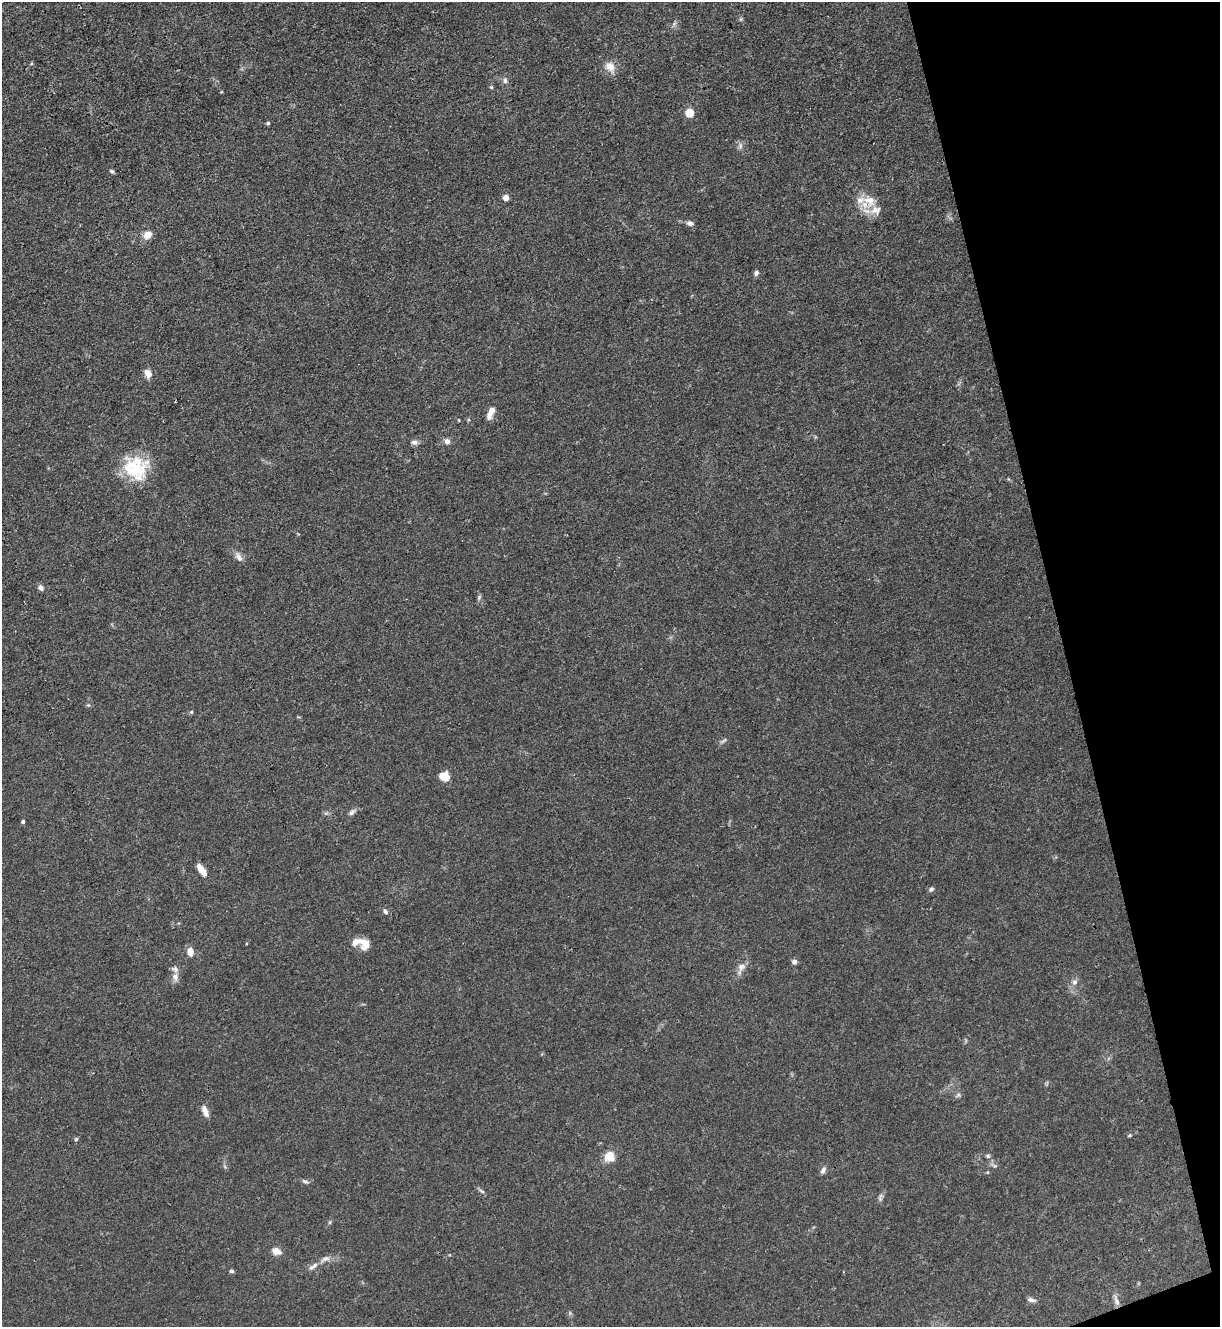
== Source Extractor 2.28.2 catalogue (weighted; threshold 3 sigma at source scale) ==
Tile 12 of 4 x 4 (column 4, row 3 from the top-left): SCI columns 3799-5016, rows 1328-2652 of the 5287 x 5305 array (HDU 1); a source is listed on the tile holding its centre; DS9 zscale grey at full resolution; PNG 1222 x 1329 px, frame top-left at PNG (2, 2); no overlay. Shown black and unused: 13% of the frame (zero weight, under 3 of 4 exposures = <1% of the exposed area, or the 3 px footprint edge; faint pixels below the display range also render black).
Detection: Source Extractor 2.28.2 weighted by HDU 2 'WHT'; one run over the whole footprint, this tile lists its part. Background 0.0304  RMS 0.0027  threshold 0.012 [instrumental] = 3 sigma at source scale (4.5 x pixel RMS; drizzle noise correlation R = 1.50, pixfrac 1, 0.05/0.05 arcsec/px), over >= 5 px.
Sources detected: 61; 5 inside a brighter listed object's ellipse — not listed separately; the other 56 listed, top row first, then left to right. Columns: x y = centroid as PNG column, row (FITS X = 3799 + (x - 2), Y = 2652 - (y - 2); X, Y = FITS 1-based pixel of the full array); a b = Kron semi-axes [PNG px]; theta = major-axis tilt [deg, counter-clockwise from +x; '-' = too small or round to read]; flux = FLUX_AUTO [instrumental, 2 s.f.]
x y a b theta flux
741 19 6 4 71 0.34
674 24 7 5 47 0.58
610 67 17 11 -49 2.8
505 81 8 6 89 0.75
491 87 5 5 - 0.32
690 113 5 5 - 9.4
268 123 4 4 - 0.4
740 146 8 6 89 0.87
112 171 6 4 -27 0.51
506 198 4 4 - 2.9
870 200 22 15 -28 5.1
690 223 9 6 -8 1
147 235 10 8 32 2.6
756 273 7 6 - 0.74
148 373 10 7 -57 2
490 413 15 6 66 2.2
447 441 7 7 - 1.2
414 442 8 6 -3 0.98
134 468 33 27 -1 13
239 557 15 7 -59 1.4
41 588 7 6 - 1.1
479 597 7 5 70 0.51
88 705 5 5 - 0.41
191 712 5 4 - 0.41
723 741 11 4 40 0.57
444 776 12 9 -19 3.3
352 812 10 6 44 0.91
23 822 4 4 - 0.52
200 868 8 6 -60 2.1
931 889 7 5 29 0.54
385 911 7 5 -31 0.64
364 943 14 10 -59 3
190 952 10 7 -79 2.1
794 962 6 6 - 0.89
741 967 13 9 54 1.8
175 977 9 8 - 1.5
1074 982 8 7 - 1
958 1095 6 6 - 0.58
205 1111 13 6 -68 1.9
1129 1135 6 4 20 0.29
76 1139 5 4 - 0.45
988 1156 6 5 - 0.49
610 1157 10 9 - 4.4
994 1165 11 3 -26 0.57
823 1170 10 6 62 0.9
305 1182 10 5 -21 0.66
481 1191 9 4 -28 0.57
880 1197 13 5 75 0.76
330 1222 6 4 71 0.33
276 1251 9 7 -20 2.3
325 1259 15 7 21 1.5
313 1266 15 6 36 1.4
232 1271 5 4 - 0.49
1031 1300 11 5 -9 0.86
1116 1301 15 6 -71 1.3
570 1313 5 5 - 0.41